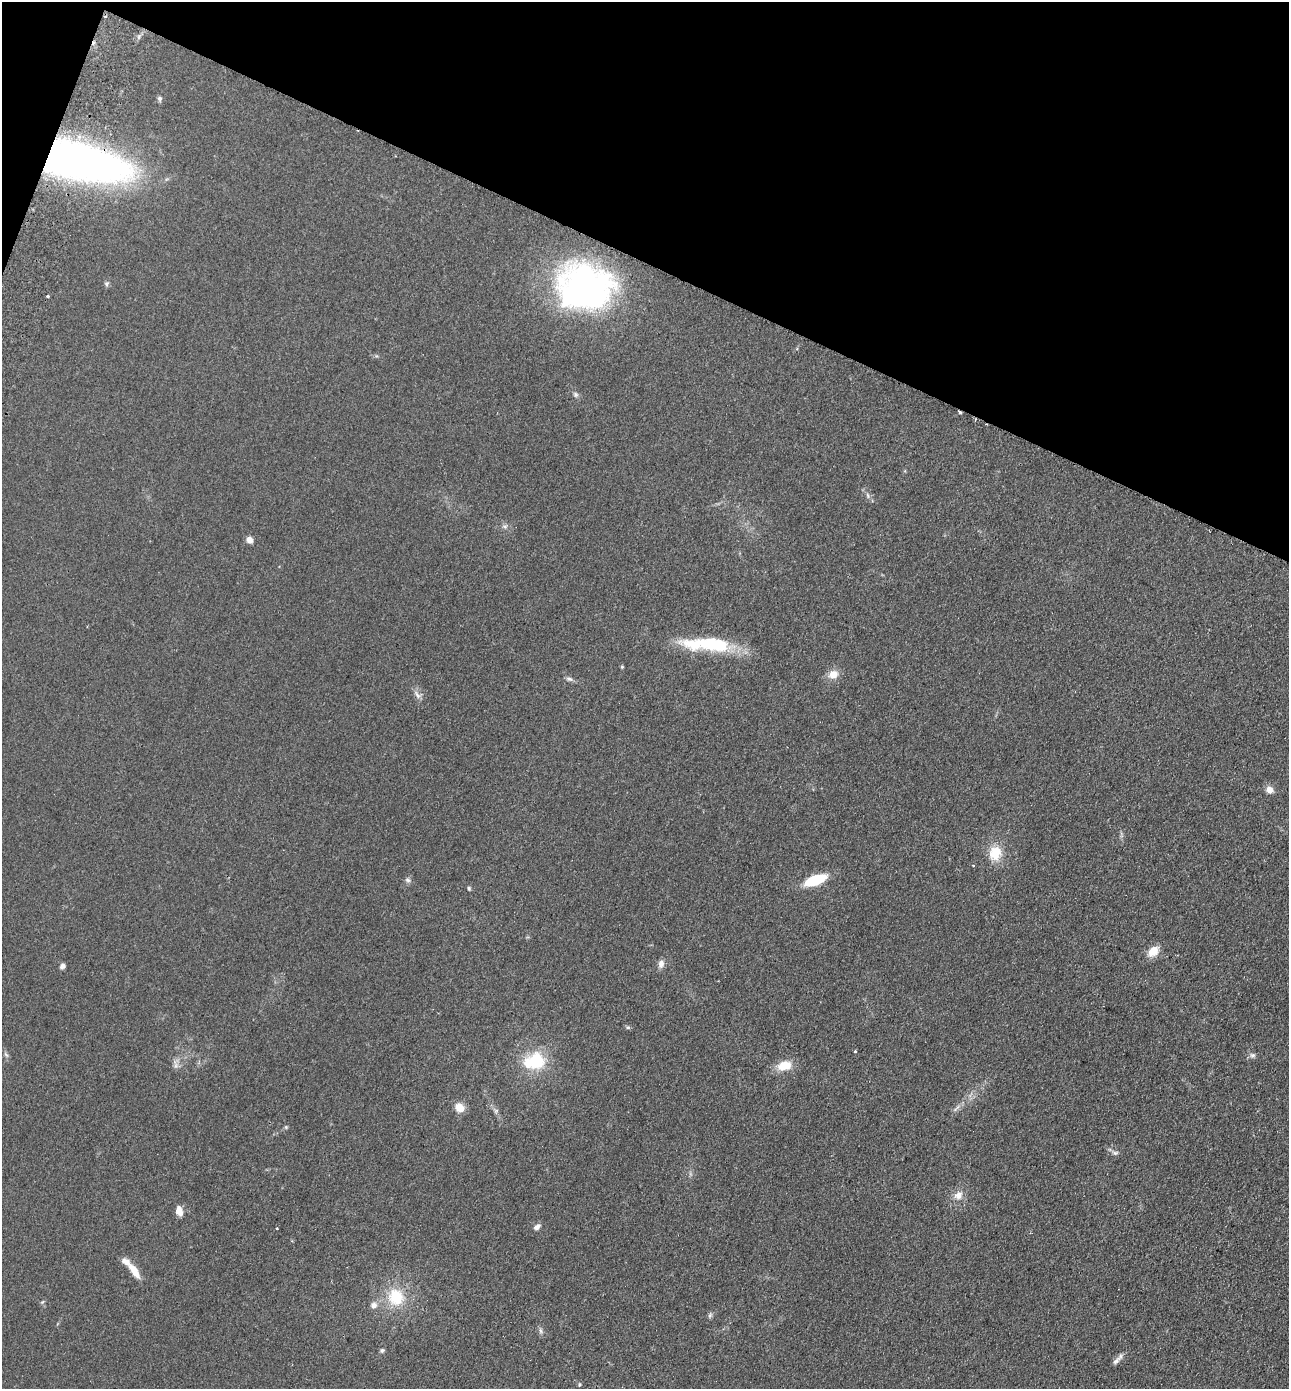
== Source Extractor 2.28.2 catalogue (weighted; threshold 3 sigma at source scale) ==
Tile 2 of 4 x 4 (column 2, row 1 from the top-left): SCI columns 1615-2901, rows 4189-5575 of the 5671 x 5601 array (HDU 1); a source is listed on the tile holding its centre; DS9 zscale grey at full resolution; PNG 1291 x 1391 px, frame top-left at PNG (2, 2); no overlay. Shown black and unused: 20% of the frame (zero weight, under 2 of 3 exposures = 3% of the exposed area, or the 3 px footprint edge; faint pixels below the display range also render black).
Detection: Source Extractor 2.28.2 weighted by HDU 2 'WHT'; one run over the whole footprint, this tile lists its part. Background 0.12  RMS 0.011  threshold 0.0478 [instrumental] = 3 sigma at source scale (4.5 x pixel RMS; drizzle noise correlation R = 1.50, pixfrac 1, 0.05/0.05 arcsec/px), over >= 5 px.
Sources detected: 56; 3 inside a brighter object's white glare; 3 cosmic-ray / hot-pixel residue — not listed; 2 inside a brighter listed object's ellipse — not listed separately; the other 48 listed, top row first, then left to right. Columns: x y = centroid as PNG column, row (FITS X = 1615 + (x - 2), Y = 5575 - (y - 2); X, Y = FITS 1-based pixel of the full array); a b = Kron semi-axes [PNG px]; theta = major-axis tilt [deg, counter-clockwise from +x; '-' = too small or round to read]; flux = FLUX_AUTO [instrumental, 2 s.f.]
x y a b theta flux
139 37 6 4 -73 1.6
159 98 6 6 - 2.3
66 158 95 32 -13 690
106 284 7 6 - 2.1
582 287 56 42 20 290
47 296 3 3 - 7.1
576 394 7 7 - 2.5
959 412 4 3 - 2.1
868 495 8 4 -81 2.1
505 526 7 4 0 2.1
249 540 8 7 - 5.3
712 644 56 17 -6 65
622 667 4 4 - 1.1
833 674 11 9 28 11
570 679 9 5 -26 2.7
417 695 13 6 -53 4.4
1269 790 9 8 - 6.6
995 853 19 16 73 23
973 865 3 3 - 1.2
408 880 8 5 -27 2.4
815 880 17 7 21 59
469 888 5 4 - 1.4
1153 951 14 10 46 13
661 964 10 8 79 5
62 966 6 5 - 3.7
628 1027 6 4 0 1.4
855 1051 4 4 - 0.87
6 1055 10 3 -50 1.8
1253 1055 8 6 1 2.8
537 1060 21 19 -79 42
176 1065 13 6 -79 4.2
784 1066 14 10 12 20
459 1108 11 9 -41 12
956 1109 12 3 46 2.7
286 1127 5 5 - 1.4
1115 1153 9 5 -9 2.8
958 1195 12 10 43 8.3
179 1211 11 8 -77 8.1
537 1227 8 6 37 4.2
134 1270 23 8 -55 13
396 1297 18 16 -76 38
42 1302 6 4 34 1.3
373 1305 10 8 2 5
710 1315 7 4 46 2
541 1331 7 4 -88 2.2
382 1350 6 5 - 2
1116 1361 15 6 45 4.4
579 1385 4 3 - 1.1
Overlapping masked pixels (flux is a lower limit): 2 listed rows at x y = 66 158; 959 412